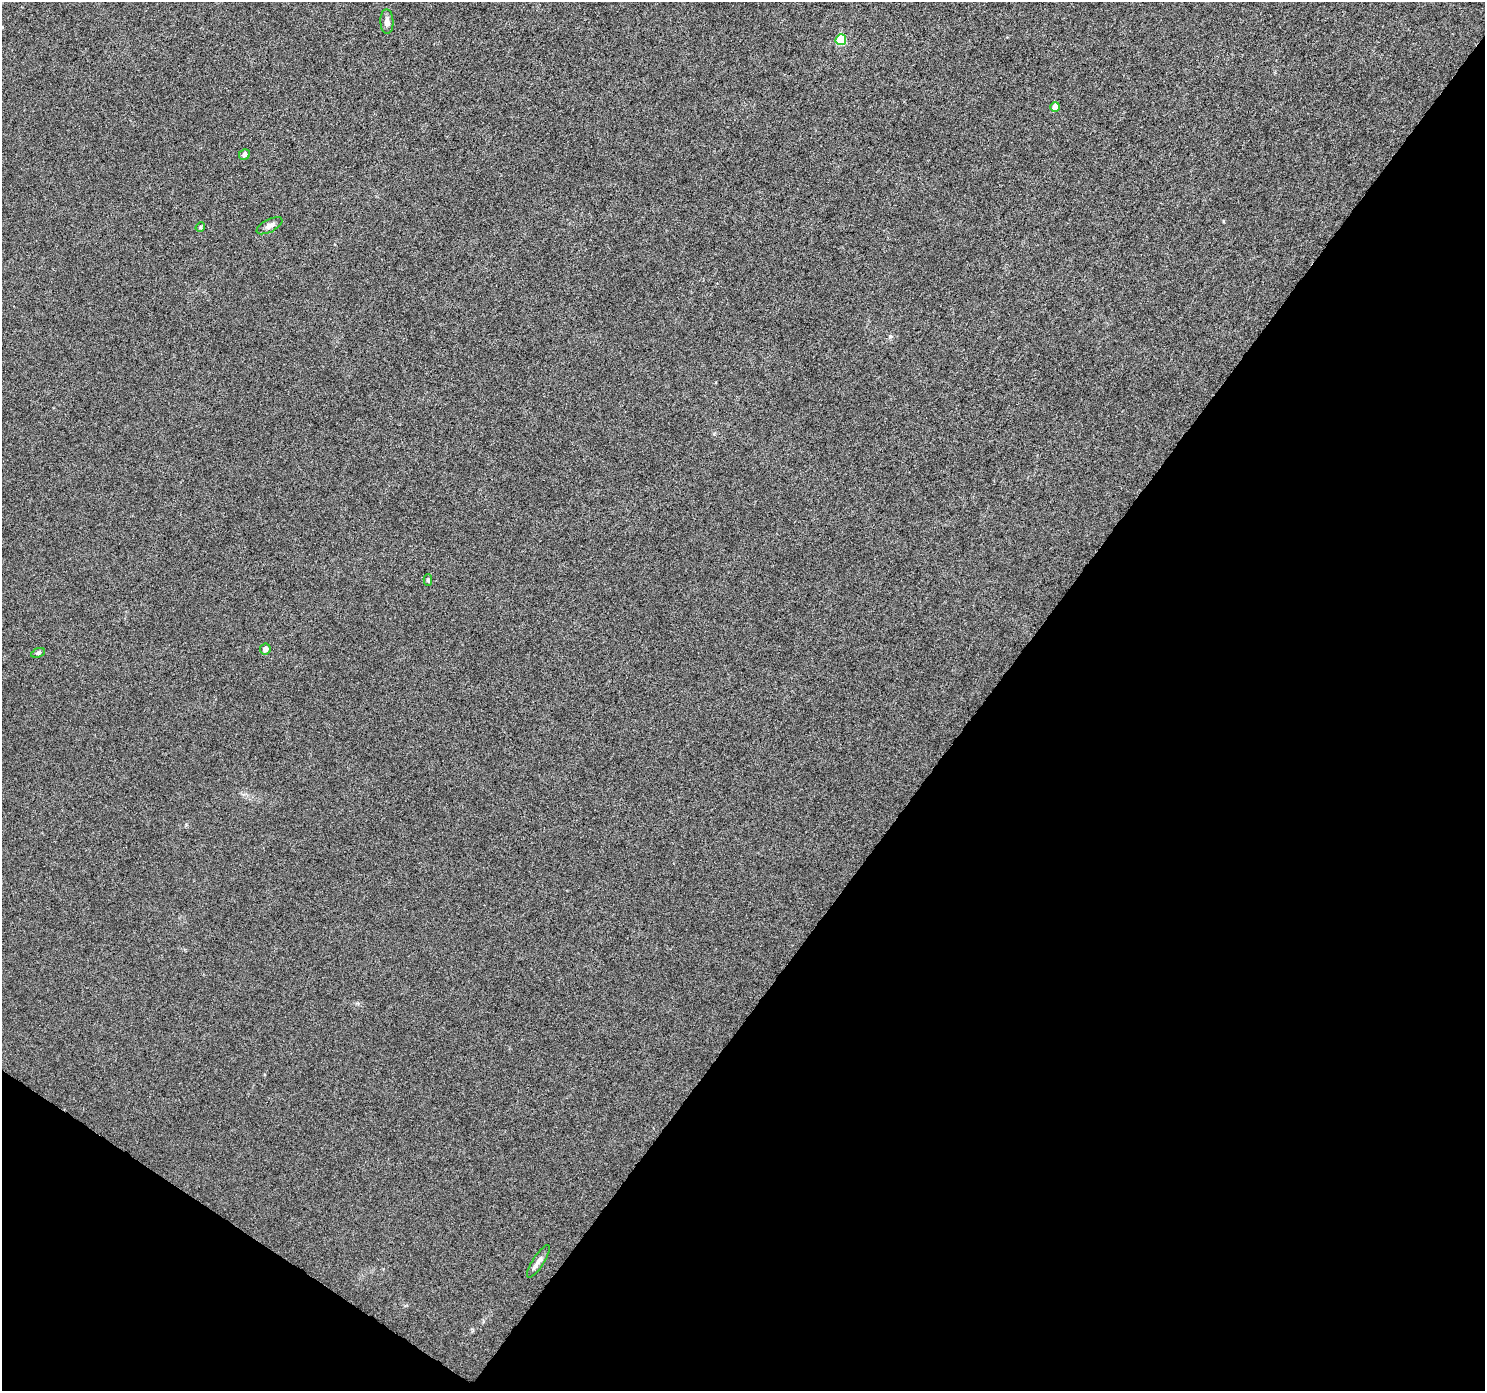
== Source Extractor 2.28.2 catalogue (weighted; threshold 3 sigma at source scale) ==
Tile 15 of 4 x 4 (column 3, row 4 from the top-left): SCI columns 2970-4452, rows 189-1577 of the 5947 x 5998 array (HDU 1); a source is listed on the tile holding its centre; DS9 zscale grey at full resolution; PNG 1487 x 1393 px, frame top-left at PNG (2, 2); each listed source drawn as its Kron ellipse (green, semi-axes under 4 px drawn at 4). Shown black and unused: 37% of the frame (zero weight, under 5 of 9 exposures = <1% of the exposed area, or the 3 px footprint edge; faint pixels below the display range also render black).
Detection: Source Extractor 2.28.2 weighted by HDU 2 'WHT'; one run over the whole footprint, this tile lists its part. Background 8.71e-04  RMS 0.0014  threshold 0.0059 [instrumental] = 3 sigma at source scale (4.09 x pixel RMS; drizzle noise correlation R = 1.36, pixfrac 0.8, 0.0396/0.0396 arcsec/px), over >= 5 px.
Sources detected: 10; all 10 listed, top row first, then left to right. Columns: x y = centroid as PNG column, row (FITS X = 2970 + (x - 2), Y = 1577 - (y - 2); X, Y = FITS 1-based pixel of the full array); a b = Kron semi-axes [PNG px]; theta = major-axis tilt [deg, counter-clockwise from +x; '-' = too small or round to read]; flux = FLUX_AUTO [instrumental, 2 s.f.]
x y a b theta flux
387 22 12 6 -89 0.63
841 40 5 5 - 6.6
1055 107 5 4 - 1.3
245 154 6 5 - 0.49
269 226 14 6 27 0.58
200 227 5 4 - 0.15
428 580 5 4 - 0.22
265 649 5 5 - 0.83
38 653 7 4 21 0.27
538 1261 19 5 57 0.68